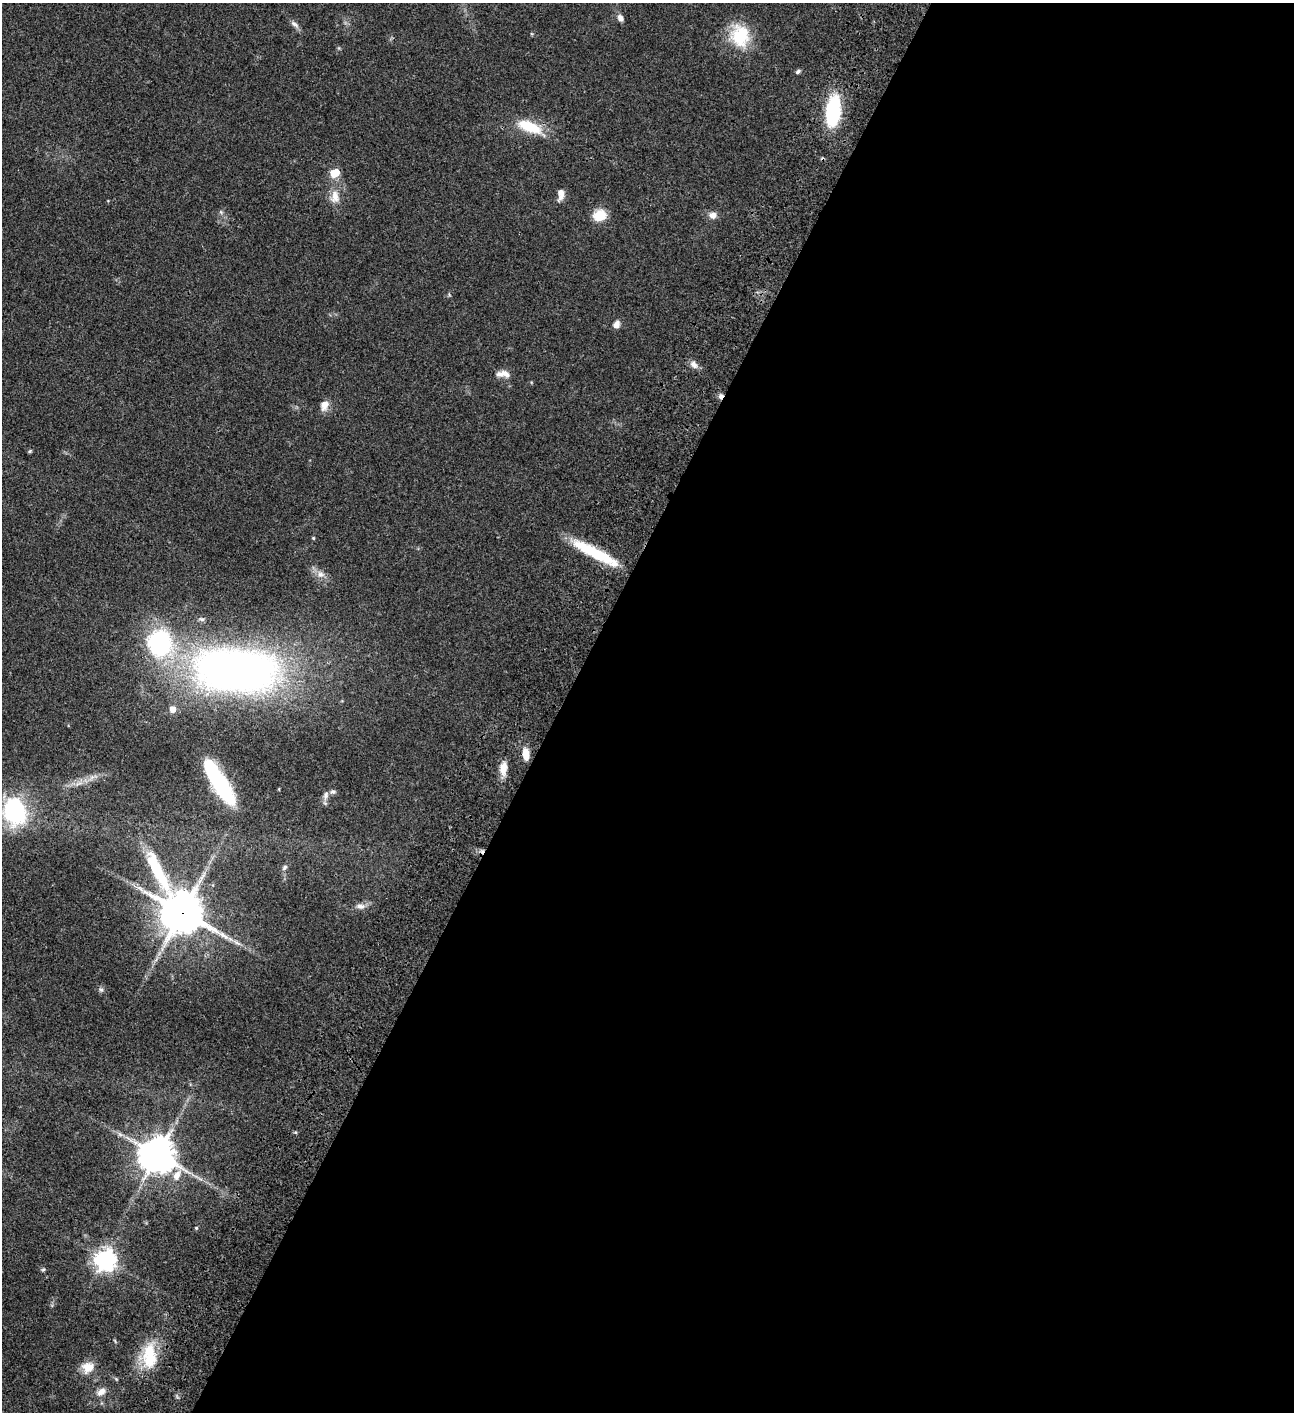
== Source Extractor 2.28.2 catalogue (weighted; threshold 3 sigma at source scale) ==
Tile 12 of 4 x 4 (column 4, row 3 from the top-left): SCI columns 4382-5673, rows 1613-3022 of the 6049 x 6047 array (HDU 1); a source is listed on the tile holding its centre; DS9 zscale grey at full resolution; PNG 1296 x 1414 px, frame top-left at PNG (2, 3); no overlay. Shown black and unused: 57% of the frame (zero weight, under 3 of 4 exposures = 13% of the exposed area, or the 3 px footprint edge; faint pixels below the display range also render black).
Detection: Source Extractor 2.28.2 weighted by HDU 2 'WHT'; one run over the whole footprint, this tile lists its part. Background 0.0655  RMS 0.0059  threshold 0.0266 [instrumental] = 3 sigma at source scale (4.5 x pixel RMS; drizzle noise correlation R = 1.50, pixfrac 1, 0.05/0.05 arcsec/px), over >= 5 px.
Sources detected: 45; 1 inside a brighter object's white glare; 1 cosmic-ray / hot-pixel residue — not listed; the other 43 listed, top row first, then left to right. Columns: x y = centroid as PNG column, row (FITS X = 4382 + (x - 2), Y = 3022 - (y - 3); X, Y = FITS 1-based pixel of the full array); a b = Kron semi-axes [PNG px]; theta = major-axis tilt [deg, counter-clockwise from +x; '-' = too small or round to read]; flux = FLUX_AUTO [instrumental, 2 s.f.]
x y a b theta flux
620 18 9 6 -63 2.7
294 24 14 6 -38 2.2
740 36 29 23 -82 24
798 71 7 5 32 1.2
833 111 30 13 83 44
530 127 32 12 -22 18
335 173 7 5 22 18
561 194 13 6 84 4.1
335 197 18 12 88 7.1
221 212 5 5 - 0.95
600 215 13 10 22 12
713 215 9 7 -11 3.6
616 324 10 7 65 3
694 364 11 7 -46 3.1
503 374 18 8 -4 4.7
324 405 13 9 69 4.9
30 451 6 3 45 0.63
313 538 4 4 - 0.59
595 553 57 10 -28 29
321 574 11 10 - 3.8
202 619 8 5 -25 1.2
159 643 33 31 -87 65
236 670 73 38 -4 420
173 709 5 5 - 5.8
526 754 15 7 -85 6.1
503 768 16 9 87 6.2
222 788 33 14 -58 52
333 792 8 6 4 1.3
326 795 11 7 75 2.3
15 811 34 28 -74 55
285 867 8 5 42 1.3
360 906 13 7 -5 3.2
182 912 21 13 -57 1900
101 990 6 5 - 1.1
120 1134 8 5 -45 1.5
157 1155 11 11 - 1200
177 1175 14 9 65 5.1
196 1228 5 4 - 0.59
105 1260 8 7 - 410
43 1269 6 5 - 0.86
149 1356 35 21 -90 23
88 1367 17 14 18 8
101 1391 13 8 39 4.2
Overlapping masked pixels (flux is a lower limit): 3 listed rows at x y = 530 127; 182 912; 157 1155